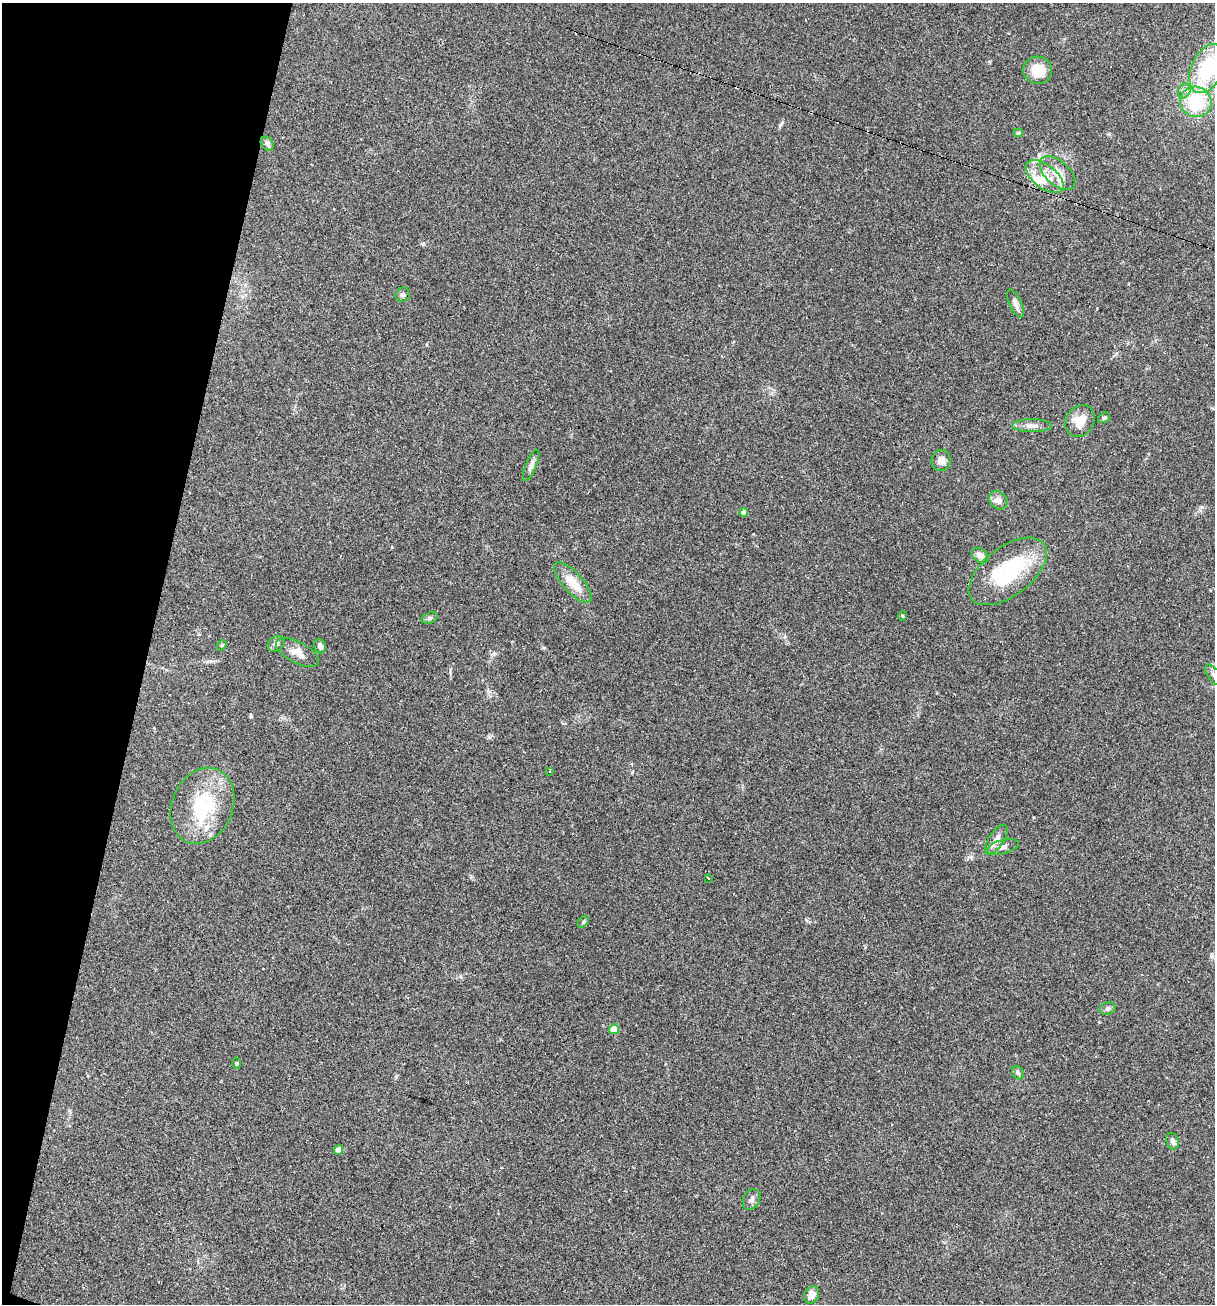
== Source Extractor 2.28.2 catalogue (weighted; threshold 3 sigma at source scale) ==
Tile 9 of 4 x 4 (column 1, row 3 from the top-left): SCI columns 251-1463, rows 1303-2604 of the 5227 x 5208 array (HDU 1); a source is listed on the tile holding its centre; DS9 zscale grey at full resolution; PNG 1217 x 1306 px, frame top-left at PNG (2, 3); each listed source drawn as its Kron ellipse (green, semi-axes under 4 px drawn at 4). Shown black and unused: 12% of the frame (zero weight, under 2 of 3 exposures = <1% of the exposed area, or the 3 px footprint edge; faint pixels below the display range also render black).
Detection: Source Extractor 2.28.2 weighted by HDU 2 'WHT'; one run over the whole footprint, this tile lists its part. Background 0.0665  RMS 0.0055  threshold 0.0247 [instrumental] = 3 sigma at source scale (4.5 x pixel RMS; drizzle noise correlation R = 1.50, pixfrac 1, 0.05/0.05 arcsec/px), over >= 5 px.
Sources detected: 52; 1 inside a brighter object's white glare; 7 cosmic-ray / hot-pixel residue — neither listed nor drawn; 3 inside a brighter listed object's ellipse — not listed separately; the other 41 listed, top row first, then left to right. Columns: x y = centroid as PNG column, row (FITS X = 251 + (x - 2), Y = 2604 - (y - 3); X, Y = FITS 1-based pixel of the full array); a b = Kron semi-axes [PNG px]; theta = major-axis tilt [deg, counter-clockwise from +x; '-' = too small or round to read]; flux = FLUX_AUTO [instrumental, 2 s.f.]
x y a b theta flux
1207 69 26 15 65 37
1038 70 14 13 - 11
1184 91 8 6 63 2.1
1196 102 16 15 - 26
1018 133 5 4 - 0.6
267 144 8 6 -55 1.7
1058 173 21 12 -42 7.8
1045 176 22 11 -38 10
403 295 7 6 - 1.3
1016 303 15 6 -65 2.6
1104 418 6 5 - 1
1080 421 17 14 57 9.5
1032 426 20 6 0 3.4
941 461 11 9 74 3.8
531 465 17 5 67 2.6
998 500 10 8 -48 3.1
744 512 4 4 - 3.1
980 556 9 7 -35 2.9
1008 571 46 24 38 44
573 583 26 10 -48 11
903 616 5 3 - 0.49
430 618 8 5 18 1.3
276 644 9 7 39 1.8
222 645 5 4 - 0.66
320 646 7 5 -64 1.9
297 653 23 10 -27 5.8
1214 675 12 6 -53 2.1
550 771 3 3 - 5.4
202 806 39 30 67 38
996 840 17 7 56 4.7
1003 847 16 7 14 2.9
708 878 3 3 - 10
583 922 7 4 50 0.84
1108 1009 8 6 18 1.3
614 1029 5 5 - 16
236 1063 5 3 - 0.54
1018 1073 7 5 -58 1.2
1173 1141 8 6 -70 1.8
339 1150 4 4 - 6.3
751 1199 11 8 62 2.2
812 1295 9 7 59 4.1
Isophote crosses this tile's border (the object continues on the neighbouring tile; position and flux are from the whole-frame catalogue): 2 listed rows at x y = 1207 69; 1214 675
Unlisted compact peaks at least as high as the median listed source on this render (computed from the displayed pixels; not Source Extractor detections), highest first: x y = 780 125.